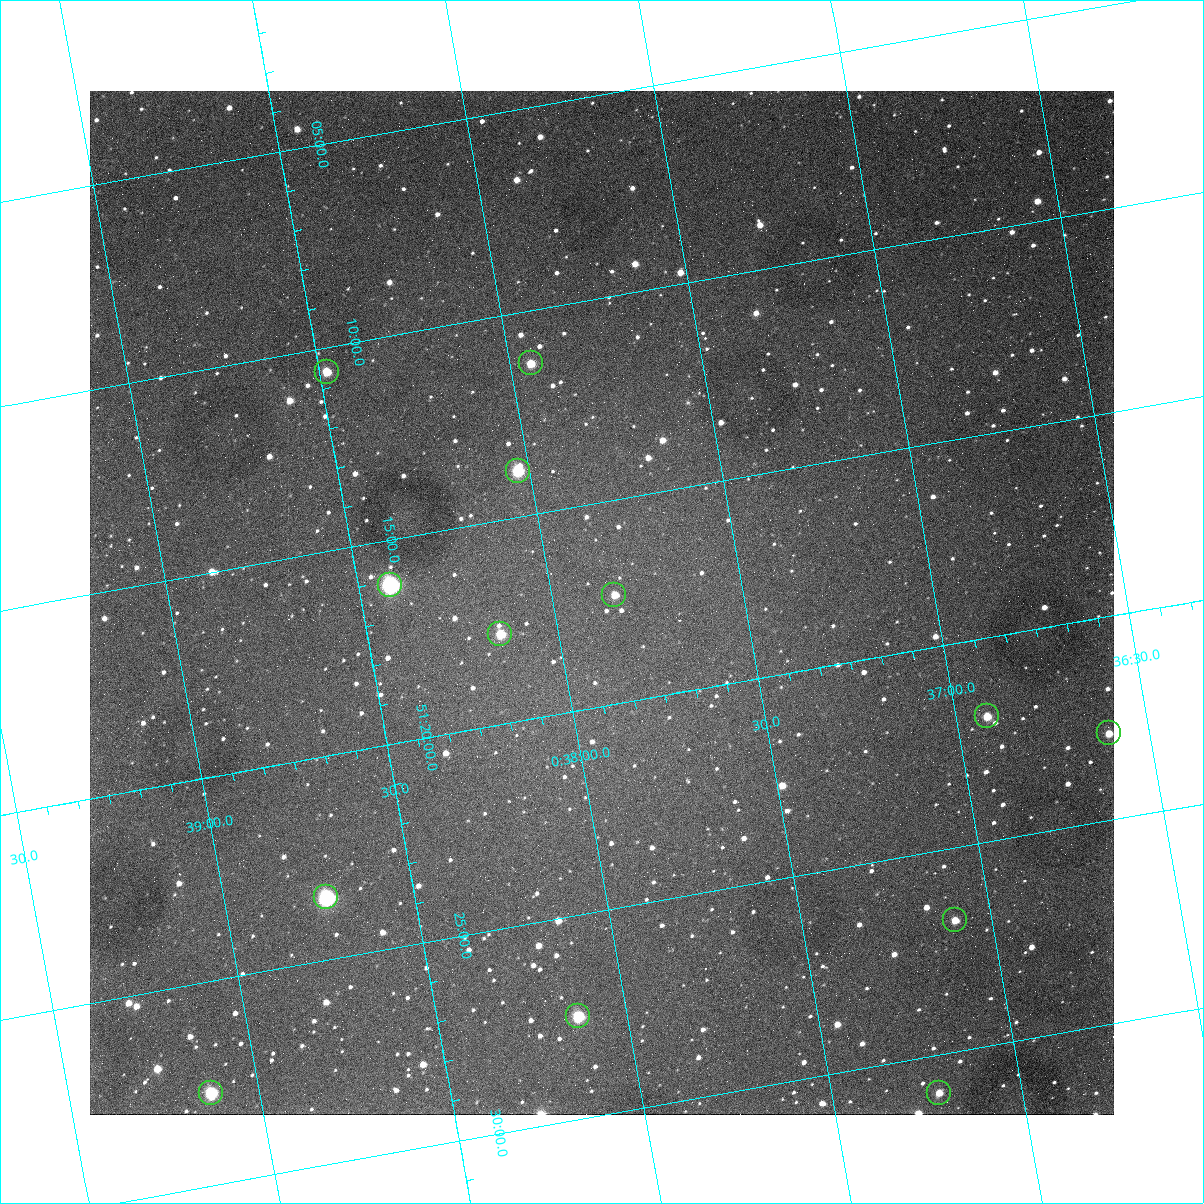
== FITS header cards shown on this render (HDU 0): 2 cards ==
NAXIS1  =                 1024
NAXIS2  =                 1024

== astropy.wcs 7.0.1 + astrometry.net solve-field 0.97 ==
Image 1024 x 1024 px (HDU 0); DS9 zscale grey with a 90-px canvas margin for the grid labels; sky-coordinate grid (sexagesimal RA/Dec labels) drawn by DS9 from the SOLVED WCS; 13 Tycho-2 reference stars matched to detected sources circled (green)
Header WCS: none
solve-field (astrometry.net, Tycho-2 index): SOLVED blind (the file carries no WCS)
Solved WCS: RA---TAN-SIP/DEC--TAN-SIP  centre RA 00:37:52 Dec +51:17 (9.47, +51.29 deg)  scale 1.49 arcsec/px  FOV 25.5' x 25.5'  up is -170 deg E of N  parity flipped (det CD > 0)
(file carries no celestial WCS; the grid is the blind solution)
Tycho-2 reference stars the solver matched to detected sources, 13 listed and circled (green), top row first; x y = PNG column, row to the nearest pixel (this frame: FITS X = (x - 90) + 1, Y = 1024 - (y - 91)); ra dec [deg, ICRS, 3 dp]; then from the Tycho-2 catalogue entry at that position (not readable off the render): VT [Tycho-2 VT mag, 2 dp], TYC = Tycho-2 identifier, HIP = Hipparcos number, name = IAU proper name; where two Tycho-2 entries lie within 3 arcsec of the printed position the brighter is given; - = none
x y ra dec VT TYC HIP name
531 363 9.486 +51.188 10.87 3261-2086-1 - -
327 372 9.620 +51.177 10.71 3261-2090-1 - -
518 471 9.507 +51.231 9.24 3261-2068-1 - -
390 585 9.604 +51.268 7.70 3261-1879-1 3018 -
614 595 9.459 +51.289 11.04 3261-1703-1 - -
500 634 9.538 +51.296 10.24 3261-1493-1 - -
987 716 9.229 +51.365 11.03 3261-2198-1 - -
1109 733 9.152 +51.381 11.06 3261-1519-1 - -
326 897 9.683 +51.391 7.88 3261-1837-1 - -
955 920 9.274 +51.446 10.91 3261-1253-1 - -
578 1016 9.532 +51.458 9.03 3261-1423-1 - -
211 1093 9.782 +51.462 9.45 3261-1155-1 - -
939 1093 9.305 +51.516 11.13 3261-2117-1 - -